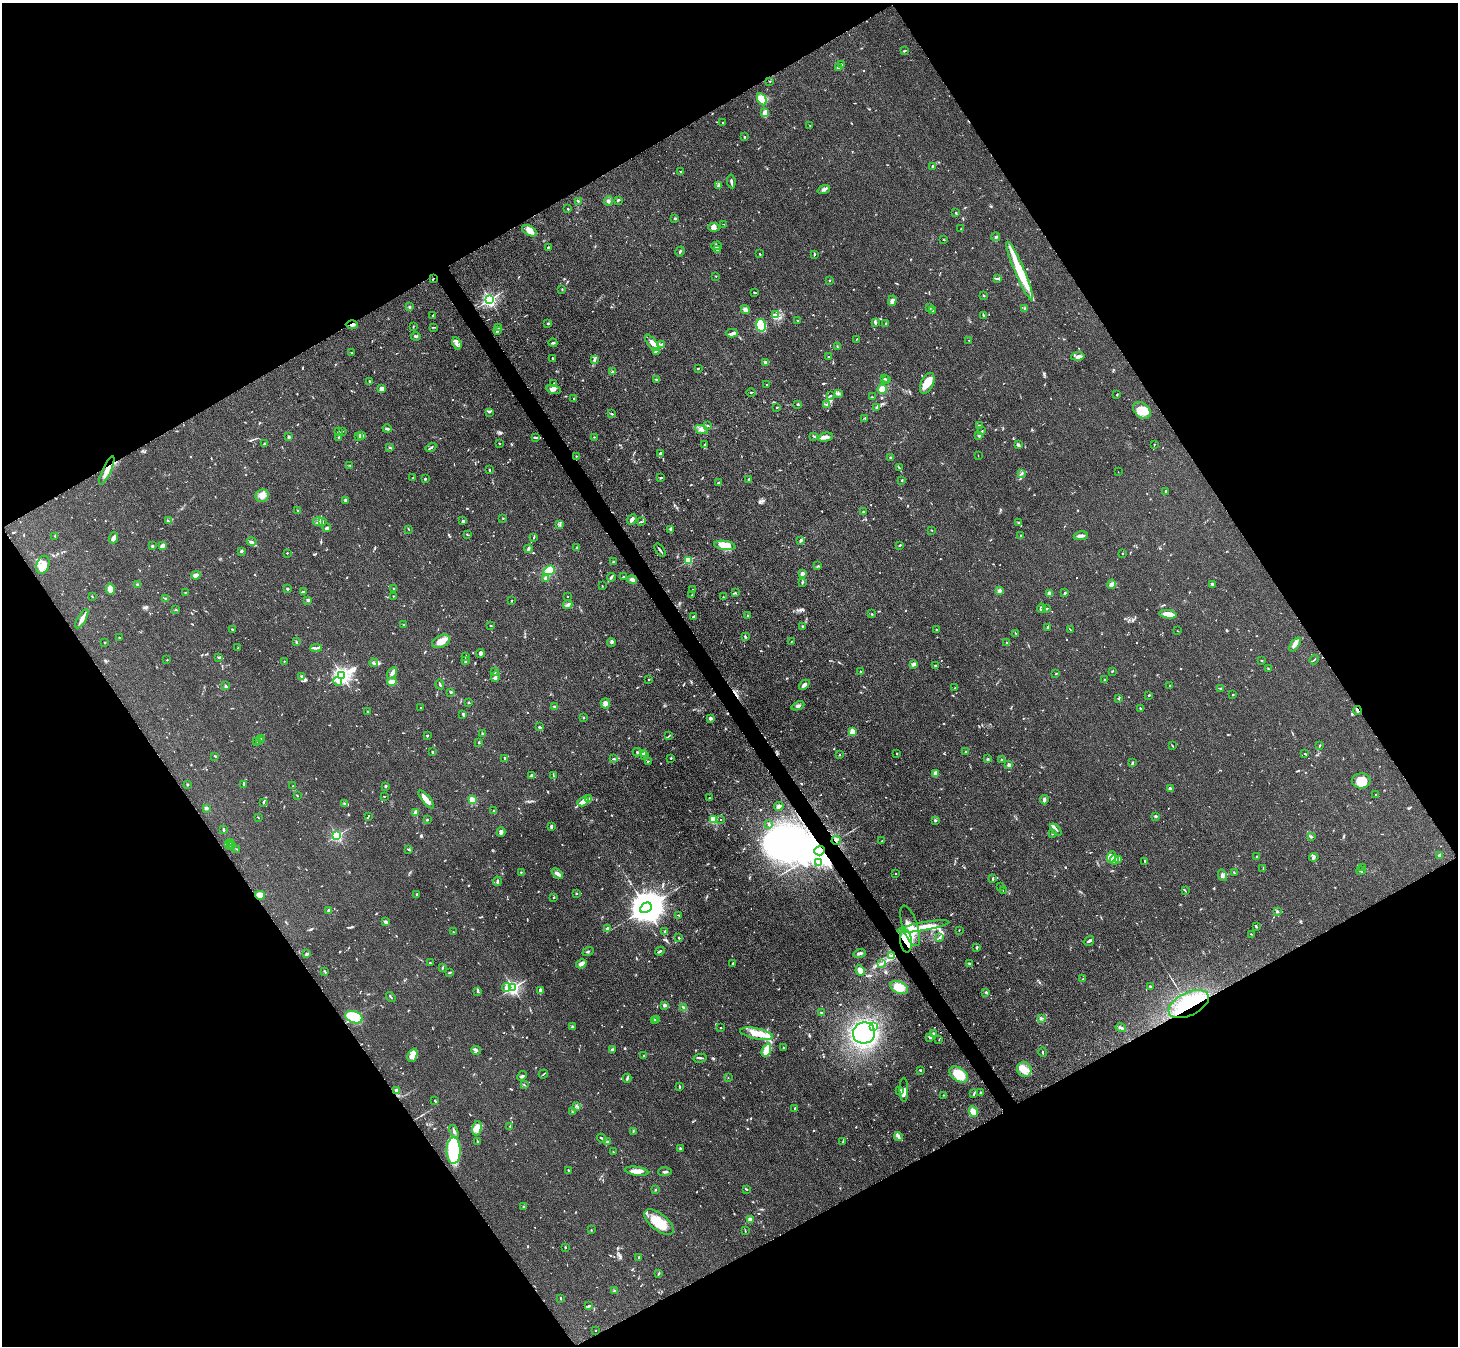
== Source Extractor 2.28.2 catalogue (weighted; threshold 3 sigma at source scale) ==
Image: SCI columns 17-5840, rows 308-5682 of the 5857 x 5850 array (HDU 1 of 3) = the unmasked area's bounding box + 8 px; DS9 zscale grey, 4 x 4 block average (1 PNG px = mean of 4 x 4 image px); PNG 1460 x 1348 px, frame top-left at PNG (2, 3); each listed source drawn as its Kron ellipse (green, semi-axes under 4 px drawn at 4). Shown black and unused: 48% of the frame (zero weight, under 3 of 4 exposures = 2% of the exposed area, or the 3 px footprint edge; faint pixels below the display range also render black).
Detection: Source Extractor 2.28.2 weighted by HDU 2 'WHT'. Background 0.0589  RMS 0.0058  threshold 0.0261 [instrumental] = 3 sigma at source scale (4.5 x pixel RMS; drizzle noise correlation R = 1.50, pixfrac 1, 0.05/0.05 arcsec/px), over >= 5 px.
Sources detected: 1012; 3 too faint to see at this stretch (4 x 4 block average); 4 inside a brighter object's white glare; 5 cosmic-ray / hot-pixel residue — neither listed nor drawn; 25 coinciding with a brighter row at this scale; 57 inside a brighter listed object's ellipse — not listed separately; of the other 918, all 500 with FLUX_AUTO >= 1.85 (the completeness limit of this list) listed and drawn (418 fainter detections not listed), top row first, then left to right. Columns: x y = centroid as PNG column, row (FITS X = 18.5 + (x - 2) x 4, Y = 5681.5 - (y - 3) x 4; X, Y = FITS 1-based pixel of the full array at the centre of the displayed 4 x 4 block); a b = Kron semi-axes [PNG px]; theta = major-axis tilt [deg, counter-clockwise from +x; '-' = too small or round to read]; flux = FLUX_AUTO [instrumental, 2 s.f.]
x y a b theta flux
904 51 4 2 - 3.6
841 65 4 2 - 4.8
839 68 3 3 - 5.5
770 81 2 2 - 2.3
762 99 6 4 -61 42
765 113 4 2 - 34
723 123 2 2 - 4
810 126 2 2 - 1.9
744 136 2 2 - 2.3
932 166 2 2 - 4.3
681 172 2 2 - 9.4
731 181 7 2 -83 7.3
719 185 3 3 - 4.9
824 190 6 2 17 8
618 200 2 2 - 6.7
578 201 2 2 - 2.7
608 201 5 3 - 8.2
568 209 2 2 - 3.7
956 213 2 2 - 4.2
675 218 3 2 - 3.8
724 224 3 2 - 2
714 227 5 3 - 9.9
961 229 2 2 - 5.3
529 231 8 4 -29 31
996 237 4 2 - 4.3
943 239 2 2 - 1.9
717 246 5 4 - 7.7
548 247 2 2 - 5.3
717 250 4 3 - 6.2
680 251 5 2 - 4.6
759 254 2 2 - 2.2
814 254 4 2 - 3.3
1020 271 32 5 -67 150
716 276 2 2 - 2.1
433 278 2 2 - 2.2
997 279 4 2 - 7.2
830 281 2 2 - 3.1
562 289 3 2 - 2.1
755 292 3 2 - 3.2
983 296 2 2 - 1.9
490 299 2 2 - 920
892 301 5 4 - 9.1
409 306 3 2 - 2.8
930 308 2 2 - 4.5
1024 309 3 2 - 3.1
745 310 5 3 - 16
933 311 2 2 - 2.2
433 315 2 2 - 2
775 315 4 3 - 9
983 315 3 2 - 3.6
797 321 2 2 - 2.5
875 322 4 2 - 9.1
886 323 3 2 - 2.6
548 324 2 2 - 3.9
352 325 6 2 -1 8.5
761 325 6 5 - 200
413 327 3 2 - 2
434 327 3 2 - 2.3
499 327 2 2 - 2
497 331 3 2 - 4.5
732 333 6 3 -1 8.3
416 336 5 3 - 5.8
857 339 3 2 - 2.2
969 340 2 2 - 2.3
457 343 6 2 -66 9
553 343 4 2 - 5.5
652 343 10 4 -52 21
662 344 2 2 - 2.9
837 346 2 2 - 2.2
656 351 3 2 - 2.7
352 353 2 2 - 2
1078 356 7 3 8 13
828 357 2 2 - 2.4
552 358 3 2 - 2.5
594 359 2 2 - 2.8
766 363 3 3 - 6.4
698 368 2 2 - 3.6
612 372 3 2 - 3.6
656 379 3 2 - 3.1
884 379 2 2 - 3
887 380 4 3 - 4.4
369 381 2 2 - 2.7
554 383 2 2 - 2.4
927 383 11 6 66 48
766 385 3 2 - 2.1
381 389 3 3 - 17
554 389 7 3 -13 10
882 389 5 4 - 26
751 392 5 2 - 2
838 394 4 2 - 3.3
1117 394 2 2 - 2.9
830 395 3 2 - 2.8
872 397 3 2 - 2.2
574 399 3 2 - 2.6
826 404 2 2 - 2.6
798 405 2 2 - 2.3
777 407 2 2 - 3.5
876 407 3 2 - 2.6
1142 410 10 7 -42 60
489 412 2 2 - 2.4
612 414 3 2 - 4.6
865 418 2 2 - 2.1
708 425 3 2 - 3.1
979 426 3 3 - 6.8
387 429 4 2 - 5.6
701 430 7 3 -22 11
339 431 3 2 - 3.4
342 431 3 2 - 2.4
982 431 2 2 - 2.4
979 435 3 2 - 6.1
359 436 3 2 - 4.1
361 436 2 2 - 55
813 436 2 2 - 2.8
289 437 3 3 - 6.2
339 437 2 2 - 4.4
594 437 2 2 - 2.5
825 437 7 3 12 29
536 438 2 2 - 2.1
264 444 2 2 - 3.9
499 444 2 2 - 2.9
705 445 3 2 - 1.9
1018 445 4 3 - 8.3
1154 445 3 2 - 2
389 447 2 2 - 2.7
431 447 5 2 - 6.3
661 453 3 2 - 5.9
978 455 2 2 - 2.4
576 456 2 2 - 2.2
890 457 4 2 - 3.8
350 466 2 2 - 2.2
899 468 3 2 - 2.4
107 470 15 3 65 26
489 470 3 2 - 3.2
1118 472 2 2 - 1.9
1021 474 4 2 - 3.3
412 478 3 2 - 1.9
661 478 2 2 - 3.8
425 479 2 2 - 5.3
749 479 2 2 - 13
902 480 2 2 - 2.4
718 483 2 2 - 9.5
1166 491 2 2 - 2.8
262 496 7 6 - 20
346 500 4 3 - 5.8
298 510 3 2 - 3.8
863 512 2 2 - 8.1
503 518 2 2 - 2.3
632 520 6 2 48 11
168 521 3 2 - 3.2
322 521 4 2 - 3.4
463 521 4 3 - 4.9
318 522 5 2 - 6.6
641 522 2 2 - 2.4
1019 523 2 2 - 2.7
560 525 2 2 - 2
327 528 4 2 - 8.6
409 529 2 2 - 2.2
670 529 3 2 - 7.7
932 530 2 2 - 2
467 534 2 2 - 2.8
55 536 3 2 - 2.8
1021 536 3 2 - 3.2
1081 536 7 3 11 13
114 538 5 3 - 15
534 538 4 2 - 3
801 540 2 2 - 10
252 542 5 2 - 6.2
725 545 11 4 -9 62
900 545 3 2 - 3.5
152 546 2 2 - 5.2
162 546 3 2 - 23
577 548 2 2 - 25
528 549 4 2 - 6.5
660 550 7 2 -53 8.7
241 551 2 2 - 23
287 553 2 2 - 2.2
1123 553 2 2 - 2.4
689 560 2 2 - 240
613 562 2 2 - 3.1
43 565 9 6 72 25
818 566 4 2 - 3.4
549 570 6 4 19 42
802 573 2 2 - 21
196 575 4 2 - 18
611 577 4 2 - 4
624 577 3 2 - 3
546 578 3 2 - 6.5
632 580 5 3 - 11
802 583 2 2 - 3.5
1112 584 5 4 - 11
1212 584 3 2 - 3.5
138 585 3 2 - 4.7
602 586 2 2 - 1.9
394 588 2 2 - 2.2
110 589 5 3 - 38
287 589 2 2 - 5.9
693 590 2 2 - 3.3
999 591 3 3 - 9.4
303 592 4 3 - 7.9
185 593 2 2 - 2.4
735 593 3 2 - 3.1
1049 593 4 2 - 4.6
1065 593 3 2 - 3
691 595 3 2 - 2.3
92 596 3 2 - 2
393 596 2 2 - 2
567 596 2 2 - 5.4
723 597 2 2 - 1.9
165 598 2 2 - 2.9
308 600 2 2 - 44
511 601 2 2 - 1.9
568 605 5 2 - 5.6
1041 608 4 2 - 6.5
1047 609 2 2 - 3.4
176 610 3 2 - 2.3
872 614 3 2 - 2
1168 614 8 3 -8 51
694 616 3 2 - 4.2
748 616 2 2 - 2.4
82 619 10 3 60 22
403 625 2 2 - 2.1
491 625 2 2 - 2.5
803 626 3 2 - 3.3
1048 627 3 2 - 4.8
232 629 3 2 - 3.3
936 630 2 2 - 2.4
1071 630 3 2 - 2
1178 631 2 2 - 1.9
1015 633 3 2 - 2.1
119 637 2 2 - 2.2
745 637 3 2 - 4.7
441 641 9 6 24 30
296 642 3 2 - 2.9
611 642 4 3 - 4.6
791 642 2 2 - 2
105 643 2 2 - 3
1007 643 2 2 - 2.3
1295 644 8 4 53 15
238 648 2 2 - 1.9
316 648 6 2 4 7.7
481 653 4 3 - 10
465 656 3 2 - 2.2
219 657 4 2 - 4.4
167 660 2 2 - 6.9
1314 660 5 2 - 3.5
284 661 2 2 - 2.6
465 661 2 2 - 5
1262 661 2 2 - 2.4
374 663 4 2 - 3
914 664 4 3 - 10
935 666 2 2 - 4.4
1268 669 2 2 - 3.1
1112 671 3 2 - 2.7
495 672 2 2 - 2.8
861 672 2 2 - 2.6
392 673 6 3 59 13
1056 674 3 2 - 2.7
342 675 4 2 - 1400
301 676 3 2 - 2.7
495 677 5 3 - 8.9
649 679 2 2 - 2.9
1104 680 2 2 - 2.1
338 681 4 3 - 8
392 682 4 3 - 26
440 684 5 2 - 5.5
804 685 6 3 42 14
226 686 3 2 - 4.2
1170 686 2 2 - 3
955 688 3 2 - 2.1
1221 689 3 2 - 3.2
451 692 2 2 - 5.2
1148 695 3 2 - 2.7
1233 695 2 2 - 2.2
1119 699 2 2 - 2
468 702 2 2 - 3.3
605 703 5 4 - 13
798 706 6 3 24 7.2
554 707 3 3 - 4.6
421 708 2 2 - 2.1
1140 708 2 2 - 3.1
1357 710 4 2 - 12
367 711 2 2 - 2.7
463 714 2 2 - 3.3
583 718 2 2 - 2.8
710 718 2 2 - 48
539 727 3 3 - 4.5
852 732 4 3 - 23
482 734 3 2 - 2.2
427 735 2 2 - 5.8
669 736 3 2 - 2.5
262 739 2 2 - 2.3
260 740 2 2 - 4.3
256 742 2 2 - 2
479 742 3 2 - 2.3
1172 746 4 2 - 1.9
1319 746 2 2 - 4.3
432 752 2 2 - 3.7
637 752 4 2 - 3.9
966 752 2 2 - 7.3
897 753 2 2 - 2.7
643 754 2 2 - 35
1305 754 3 2 - 2.5
645 755 2 2 - 2.2
840 755 2 2 - 2.2
215 756 4 2 - 3.5
671 758 2 2 - 2.8
505 759 4 2 - 5.3
614 759 3 2 - 5.2
988 759 4 2 - 4.1
1001 759 2 2 - 3.1
648 761 3 2 - 2.8
1132 763 4 2 - 3.7
1009 765 2 2 - 46
935 774 4 3 - 14
531 776 3 3 - 8.4
553 776 2 2 - 2
1361 781 9 7 3 65
244 784 3 2 - 3.7
187 785 2 2 - 10
293 786 2 2 - 2.6
386 786 2 2 - 8.7
1170 789 3 2 - 8
1376 795 2 2 - 1.9
297 796 3 2 - 2.3
384 796 2 2 - 1.9
589 798 2 2 - 2.5
709 798 2 2 - 2.8
426 799 11 4 -50 21
472 800 3 3 - 41
1044 800 5 3 - 12
263 802 3 2 - 5.5
583 802 6 4 32 17
344 804 2 2 - 3.5
779 806 5 3 - 9.3
206 808 2 2 - 45
494 811 2 2 - 6.7
415 812 3 2 - 8.9
368 816 3 2 - 2.9
1156 816 4 2 - 3.8
258 817 2 2 - 2
713 819 2 2 - 310
721 819 2 2 - 2.6
427 820 2 2 - 2.8
935 820 3 2 - 5.9
769 825 2 2 - 2.7
551 826 3 2 - 3.6
223 830 3 2 - 5.5
1056 830 7 3 -48 10
501 832 5 3 - 6.6
1052 834 2 2 - 3.8
337 836 2 2 - 530
1312 837 3 2 - 2.7
836 840 4 2 - 5.6
882 841 2 2 - 1.9
231 843 2 2 - 9.6
228 845 2 2 - 2.9
232 846 3 3 - 5
237 849 3 2 - 2.2
409 850 2 2 - 3
820 851 5 4 - 14000
1439 855 4 2 - 5.6
1112 857 5 3 - 13
1257 857 2 2 - 3.5
1314 857 5 3 - 6.8
1114 860 4 2 - 9.1
1119 860 3 2 - 1.9
1145 861 4 2 - 5
818 863 3 2 - 3.5
1362 867 3 2 - 2.9
1263 869 3 2 - 3.1
1361 871 4 2 - 4.4
521 872 2 2 - 2.1
896 873 2 2 - 3.2
1234 873 2 2 - 1.9
557 874 6 4 -45 11
1222 875 6 4 -73 11
993 878 3 2 - 2.9
497 881 5 2 - 5.6
1001 886 2 2 - 1.9
1003 890 2 2 - 1.9
1185 890 4 2 - 2.1
576 893 2 2 - 12
417 894 3 2 - 3.1
260 895 5 3 - 47
553 897 2 2 - 3.5
646 908 6 5 - 11000
329 911 2 2 - 21
1277 911 4 3 - 4.6
679 915 4 2 - 4.3
386 922 3 2 - 7.8
910 926 21 7 -72 54
923 927 26 4 10 52
1256 927 3 2 - 2.8
608 928 2 2 - 35
959 930 2 2 - 2.3
665 931 2 2 - 4.3
453 932 3 2 - 1.9
1251 934 2 2 - 2.2
679 938 3 2 - 3.5
939 938 2 2 - 2.4
906 941 11 6 -83 130
1089 941 5 2 - 7.2
976 948 4 2 - 3.7
588 951 5 2 - 3.3
660 951 5 2 - 6.9
860 953 6 2 16 7.9
307 954 4 2 - 5.1
892 955 4 2 - 6.4
430 963 2 2 - 7.2
733 963 2 2 - 5
882 963 3 2 - 3.4
581 964 5 3 - 17
969 964 3 2 - 3
443 968 3 2 - 3
860 970 5 4 - 22
325 972 4 2 - 3.1
450 973 3 2 - 2.9
1083 979 2 2 - 2.7
506 987 4 3 - 7.2
899 987 9 5 -24 55
1150 987 3 2 - 4
513 988 2 2 - 880
540 990 4 3 - 6.5
478 991 3 2 - 2.8
986 992 3 2 - 4.9
391 997 5 2 - 3.5
1189 1004 22 11 26 290
664 1005 2 2 - 40
683 1007 3 2 - 2.3
821 1013 2 2 - 2.8
354 1017 9 5 -20 230
1041 1019 2 2 - 2.6
654 1020 2 2 - 7.4
657 1020 2 2 - 4.4
572 1026 3 2 - 3.8
873 1026 3 2 - 5.5
721 1028 2 2 - 4.1
1121 1028 5 3 - 8.2
864 1033 11 10 - 500
757 1034 16 5 -11 53
933 1034 2 2 - 7
930 1038 3 2 - 3.7
939 1040 2 2 - 2.1
784 1048 2 2 - 1.9
612 1049 4 2 - 4.7
476 1050 5 2 - 4.8
766 1050 7 4 68 51
1043 1052 5 2 - 2.9
412 1055 7 4 67 20
644 1056 2 2 - 6
700 1058 7 2 11 5.2
1024 1069 7 7 - 29
920 1070 2 2 - 4.6
543 1074 5 2 - 2.9
959 1074 10 6 -35 75
522 1076 5 2 - 5.4
627 1078 4 2 - 4.9
728 1078 2 2 - 2
524 1085 3 2 - 2.9
679 1087 3 2 - 3.4
397 1090 2 2 - 34
900 1090 2 2 - 1.9
904 1090 12 3 -90 26
980 1093 3 2 - 2.1
974 1094 3 2 - 3
943 1095 2 2 - 2.2
435 1101 3 2 - 3.3
577 1106 3 2 - 3.4
795 1108 3 2 - 4.9
572 1112 2 2 - 4.4
973 1112 5 4 - 43
510 1126 2 2 - 2.7
477 1128 7 4 76 31
454 1131 7 2 -68 8.3
633 1131 3 2 - 2
898 1137 4 2 - 5.9
602 1138 4 2 - 4.8
478 1141 3 2 - 2.9
843 1141 4 2 - 2
607 1142 3 2 - 2.7
680 1148 3 2 - 3.4
454 1151 13 7 -89 220
613 1152 2 2 - 2
568 1170 2 2 - 3
636 1171 12 4 -9 23
665 1172 7 2 1 6
746 1189 3 2 - 2.6
655 1190 2 2 - 2.2
524 1207 3 2 - 2.9
750 1220 2 2 - 54
659 1222 18 8 -39 78
591 1230 2 2 - 2.9
745 1231 4 2 - 2.3
566 1247 2 2 - 2.6
639 1257 2 2 - 2.9
659 1274 2 2 - 2.5
614 1291 4 3 - 5.6
560 1298 3 2 - 2.8
589 1306 3 2 - 5.2
595 1330 2 2 - 3
Overlapping masked pixels (flux is a lower limit): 8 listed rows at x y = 433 278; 352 325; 1357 710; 836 840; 820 851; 260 895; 906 941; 1189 1004
Diffuse or blended objects may show on this block-average render without a row.